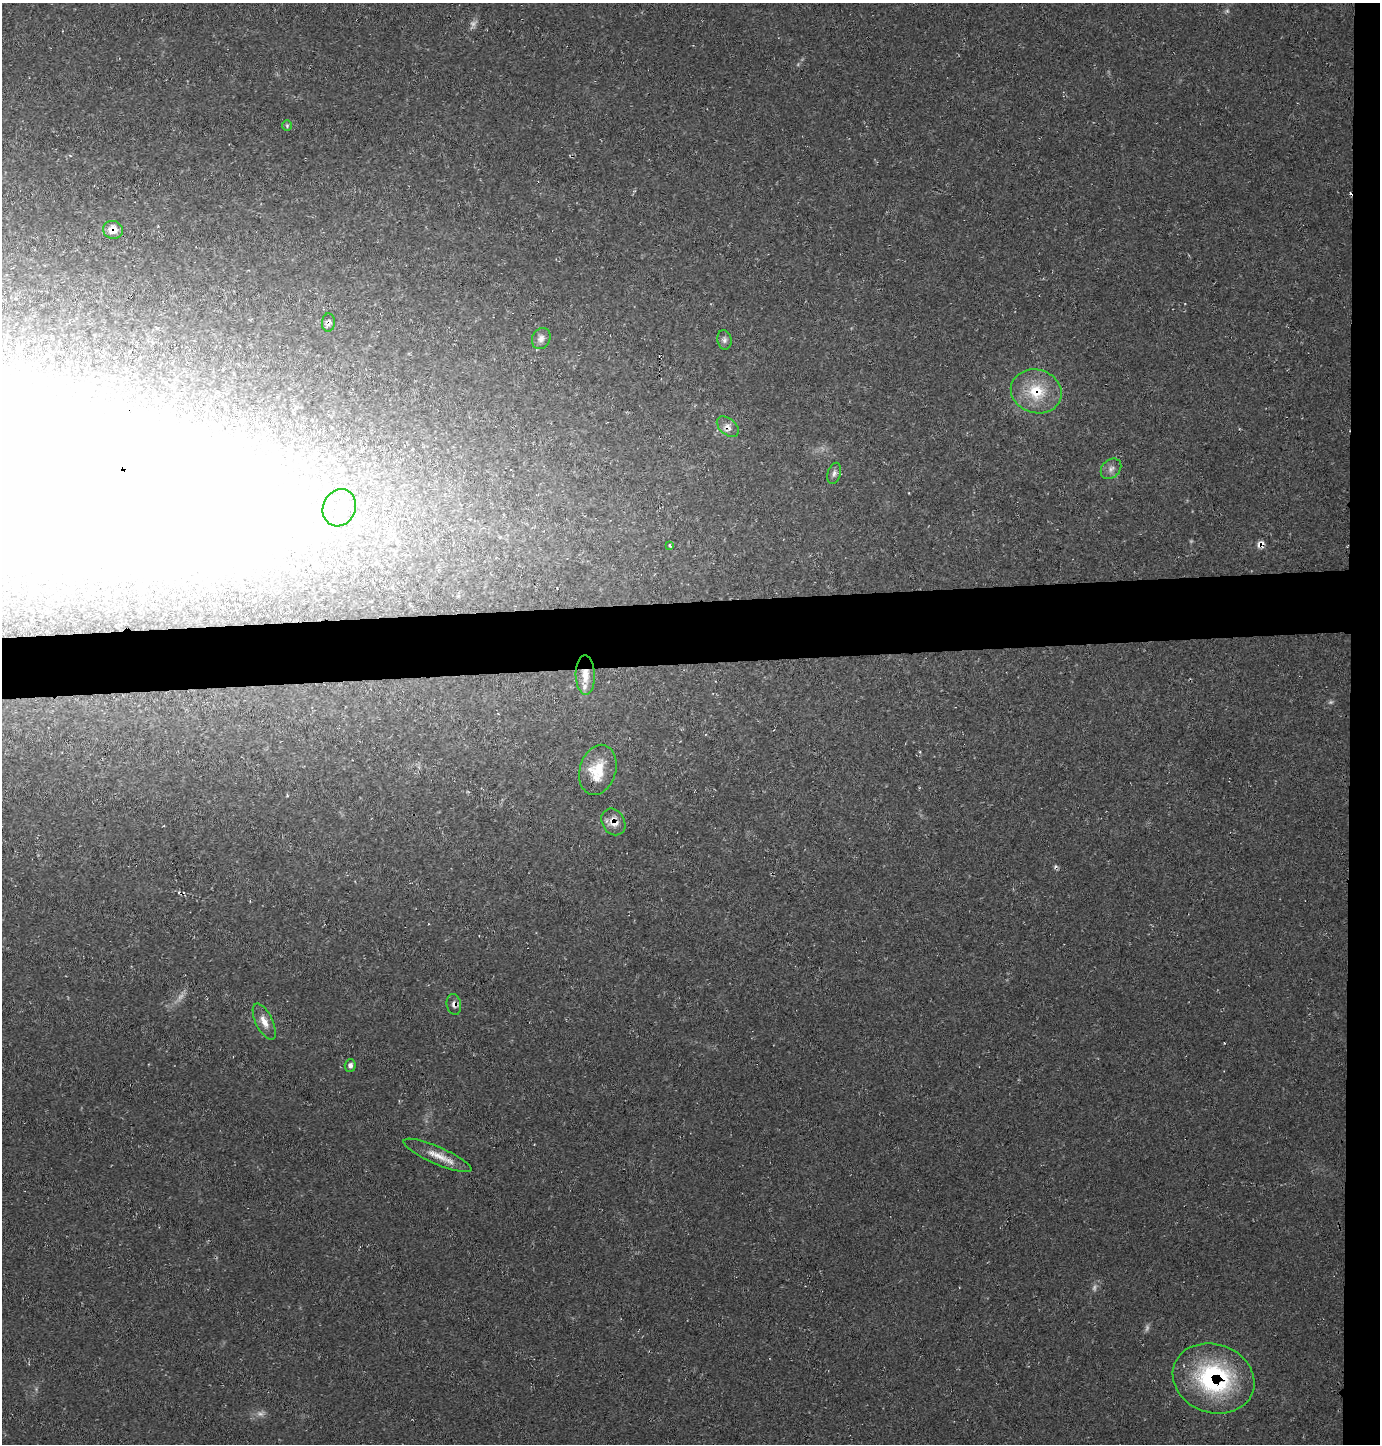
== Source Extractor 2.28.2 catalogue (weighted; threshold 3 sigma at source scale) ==
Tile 6 of 3 x 3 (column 3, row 2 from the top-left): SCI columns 2848-4225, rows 1442-2883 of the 4309 x 4326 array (HDU 1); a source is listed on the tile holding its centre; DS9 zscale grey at full resolution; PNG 1382 x 1446 px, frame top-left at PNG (2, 3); each listed source drawn as its Kron ellipse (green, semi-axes under 4 px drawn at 4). Shown black and unused: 6% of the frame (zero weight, under 2 of 3 exposures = <1% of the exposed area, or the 3 px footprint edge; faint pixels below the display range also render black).
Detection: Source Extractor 2.28.2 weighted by HDU 2 'WHT'; one run over the whole footprint, this tile lists its part. Background 0.0209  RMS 0.0061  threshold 0.0273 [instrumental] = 3 sigma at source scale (4.5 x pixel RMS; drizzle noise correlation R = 1.50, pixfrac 1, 0.05/0.05 arcsec/px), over >= 5 px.
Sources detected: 31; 5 too faint to see at this stretch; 4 cosmic-ray / hot-pixel residue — neither listed nor drawn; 3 inside a brighter listed object's ellipse — not listed separately; the other 19 listed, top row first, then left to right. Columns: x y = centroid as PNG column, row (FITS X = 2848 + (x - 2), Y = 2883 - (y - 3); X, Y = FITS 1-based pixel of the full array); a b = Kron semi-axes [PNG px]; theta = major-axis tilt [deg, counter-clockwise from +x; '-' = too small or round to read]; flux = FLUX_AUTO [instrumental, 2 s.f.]
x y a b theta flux
287 126 5 4 - 0.84
113 230 10 9 - 6.9
328 322 9 6 86 2.1
541 338 11 9 61 3
724 340 10 7 -80 2.1
1036 391 26 21 -17 24
728 427 13 8 -41 3.8
1111 469 11 8 44 3.3
834 473 11 6 73 2.4
339 508 19 16 65 18
670 545 4 3 - 1.2
585 675 19 9 -88 8.3
598 770 25 18 73 15
613 822 14 11 -58 5.8
454 1004 10 7 -78 2.5
264 1022 20 8 -64 6.1
350 1065 6 5 - 2.2
437 1155 37 8 -24 9.4
1214 1378 42 34 -20 86
Overlapping masked pixels (flux is a lower limit): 8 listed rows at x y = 113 230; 328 322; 1036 391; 728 427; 585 675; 613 822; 454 1004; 1214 1378